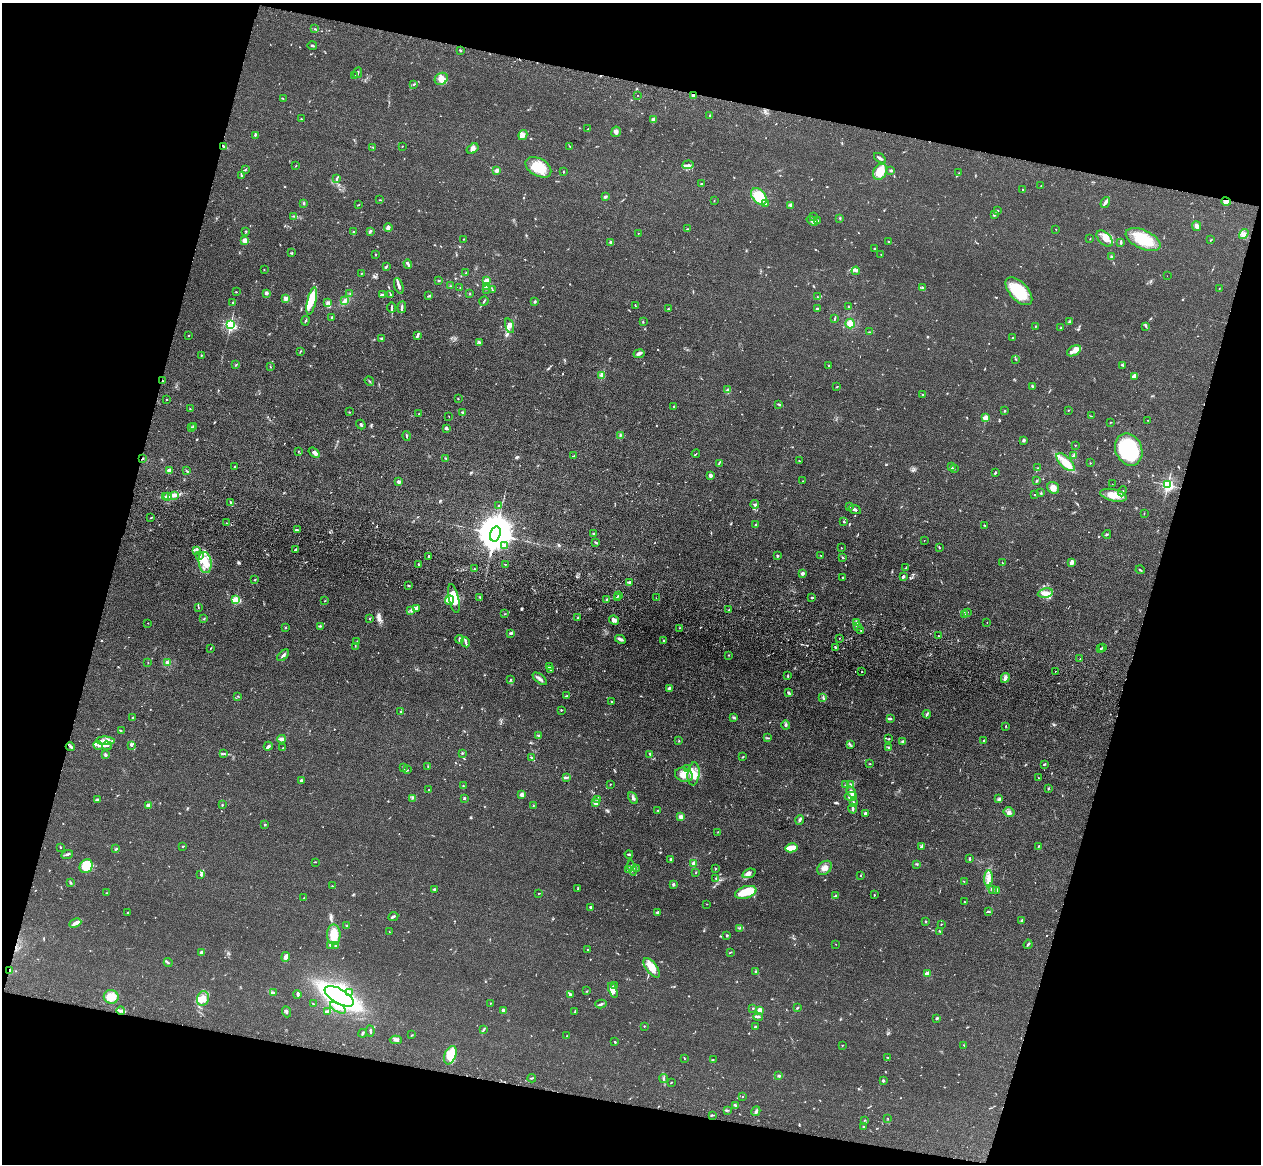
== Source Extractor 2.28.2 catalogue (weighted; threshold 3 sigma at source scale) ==
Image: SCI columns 37-5071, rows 362-5007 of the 5108 x 5248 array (HDU 1 of 3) = the unmasked area's bounding box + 8 px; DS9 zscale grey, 4 x 4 block average (1 PNG px = mean of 4 x 4 image px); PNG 1263 x 1166 px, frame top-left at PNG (2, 3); each listed source drawn as its Kron ellipse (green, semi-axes under 4 px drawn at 4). Shown black and unused: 31% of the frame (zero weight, under 3 of 4 exposures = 6% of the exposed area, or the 3 px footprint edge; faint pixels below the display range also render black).
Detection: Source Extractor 2.28.2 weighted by HDU 2 'WHT'. Background 0.0613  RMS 0.0074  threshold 0.0333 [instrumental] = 3 sigma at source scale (4.5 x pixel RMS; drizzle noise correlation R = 1.50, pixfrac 1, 0.05/0.05 arcsec/px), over >= 5 px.
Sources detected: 806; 3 too faint to see at this stretch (4 x 4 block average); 3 inside a brighter object's white glare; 3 cosmic-ray / hot-pixel residue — neither listed nor drawn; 24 coinciding with a brighter row at this scale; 52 inside a brighter listed object's ellipse — not listed separately; of the other 721, all 500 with FLUX_AUTO >= 1.91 (the completeness limit of this list) listed and drawn (221 fainter detections not listed), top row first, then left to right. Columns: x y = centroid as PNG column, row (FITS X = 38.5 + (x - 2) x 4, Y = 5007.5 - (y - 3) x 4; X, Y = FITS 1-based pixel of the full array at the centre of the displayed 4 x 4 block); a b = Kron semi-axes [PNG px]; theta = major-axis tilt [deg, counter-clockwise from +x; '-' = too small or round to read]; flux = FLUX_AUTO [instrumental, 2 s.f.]
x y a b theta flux
315 29 3 2 - 2.9
312 46 5 2 - 4.8
460 50 3 2 - 4.8
358 73 5 2 - 6.5
355 75 2 2 - 2.9
441 79 7 5 34 27
414 84 4 2 - 3.9
638 95 2 2 - 2
693 95 2 2 - 25
283 99 2 2 - 1.9
710 115 2 2 - 6
301 119 2 2 - 2.9
653 120 2 2 - 86
588 129 2 2 - 2.4
616 132 5 4 - 14
255 135 3 2 - 4
523 135 5 2 - 7
402 146 2 2 - 2.4
224 147 4 2 - 4.9
373 147 2 2 - 3.4
570 147 2 2 - 2.2
473 149 6 4 33 16
880 158 6 2 -35 12
688 165 6 2 4 8.6
296 166 2 2 - 2.2
538 167 14 9 -29 100
245 170 3 2 - 3.5
891 170 3 2 - 6.5
497 171 2 2 - 77
563 172 3 2 - 2.1
880 172 8 6 58 84
959 173 2 2 - 2
241 175 3 2 - 3.6
337 179 3 2 - 4.7
701 183 2 2 - 2.9
1041 186 2 2 - 3.1
1023 189 2 2 - 3.3
759 196 9 6 -52 140
605 197 3 2 - 8.4
380 200 3 2 - 2.9
714 200 2 2 - 2
1226 201 5 4 - 18
303 203 3 2 - 4.6
1105 203 6 3 55 12
766 204 2 2 - 3
358 205 4 2 - 2.6
790 205 2 2 - 3.5
997 211 2 2 - 2.8
994 215 3 2 - 4.6
294 216 3 2 - 4
814 217 3 2 - 2.7
840 218 2 2 - 3.1
812 221 6 3 -39 13
818 221 2 2 - 2
1196 226 5 3 - 18
388 227 4 2 - 13
687 229 2 2 - 2.3
1056 229 2 2 - 4.2
246 231 2 2 - 1.9
370 231 4 2 - 11
353 232 2 2 - 2.3
638 233 2 2 - 2.7
1244 234 5 3 - 14
464 239 2 2 - 2.1
1090 239 2 2 - 2.1
1105 239 10 5 -44 33
245 240 2 2 - 130
1143 240 19 9 -25 140
1211 240 2 2 - 2.3
611 242 2 2 - 36
889 242 2 2 - 5.6
1121 242 4 2 - 7.6
874 249 2 2 - 14
291 253 3 2 - 3.9
376 254 2 2 - 2.5
881 254 2 2 - 1.9
1111 257 2 2 - 4.6
408 264 5 2 - 9.8
386 266 3 2 - 4.3
264 269 2 2 - 2.3
856 271 4 2 - 7.6
466 273 2 2 - 3.6
361 274 2 2 - 2.1
1167 276 2 2 - 2
439 281 2 2 - 3.1
487 281 2 2 - 180
399 286 8 2 -72 19
450 286 2 2 - 2.7
486 286 4 2 - 7
460 288 2 2 - 2.2
923 288 3 2 - 4
486 289 2 2 - 2.9
492 289 3 2 - 3.7
1219 289 2 2 - 2
1019 291 17 9 -47 160
236 292 2 2 - 3.7
266 293 2 2 - 61
350 293 2 2 - 2.1
470 294 2 2 - 2.4
382 295 3 2 - 3.5
390 295 4 2 - 4.3
429 296 3 2 - 4.5
817 297 3 2 - 2.8
286 298 3 2 - 5.1
312 301 14 4 77 130
345 301 4 3 - 8.4
484 301 5 2 - 5.1
233 302 2 2 - 2.1
327 302 2 2 - 3.8
534 302 2 2 - 3
635 305 4 2 - 2.9
848 306 2 2 - 2.1
392 307 5 2 - 8.7
402 307 6 2 82 12
668 309 2 2 - 2.6
817 309 2 2 - 9.8
332 317 2 2 - 13
835 319 3 2 - 3.7
305 321 4 2 - 4.8
643 322 2 2 - 3.5
1069 322 2 2 - 4
850 324 5 5 - 28
231 325 2 2 - 840
509 326 8 4 -74 19
1035 326 3 2 - 2.6
1146 327 4 2 - 4.4
1061 328 2 2 - 3.8
870 332 2 2 - 2.4
189 335 2 2 - 6.5
418 335 3 2 - 7.1
381 338 2 2 - 22
1013 338 2 2 - 2.8
479 342 4 3 - 8.9
300 351 3 2 - 4
1074 351 7 4 28 23
639 354 5 3 - 11
201 355 2 2 - 4.2
1016 360 2 2 - 2.4
236 365 2 2 - 3
1122 365 4 2 - 4.2
829 366 2 2 - 2.5
270 367 2 2 - 2.1
602 375 2 2 - 110
1135 376 3 3 - 6.7
162 381 2 2 - 3.2
369 381 5 2 - 3.9
1032 386 3 2 - 5.2
837 387 2 2 - 2.6
727 390 3 2 - 4.3
923 395 2 2 - 3.6
167 399 2 2 - 2.7
458 399 2 2 - 6
779 404 3 2 - 4.1
674 407 2 2 - 5.2
190 409 2 2 - 3.6
1068 410 2 2 - 2.9
1005 411 2 2 - 2.1
349 412 2 2 - 2.8
462 412 3 2 - 5
419 414 2 2 - 3.7
449 416 2 2 - 1.9
1091 416 3 2 - 2.1
986 418 2 2 - 170
1148 420 2 2 - 2
1110 422 2 2 - 2
361 424 5 2 - 8.3
194 426 3 2 - 2.7
191 428 4 2 - 2.8
446 428 3 3 - 7.5
620 435 2 2 - 3.3
407 436 5 2 - 5
1024 440 3 3 - 7.3
1075 445 2 2 - 2.7
1129 449 16 13 -66 330
298 451 3 2 - 2.4
314 453 6 3 -37 12
696 454 4 2 - 3.1
1073 455 4 2 - 6.3
573 456 3 2 - 4.2
446 458 3 2 - 2.9
142 459 2 2 - 4.2
799 461 2 2 - 2.1
1066 462 11 5 -44 77
719 463 3 2 - 3.6
1090 463 2 2 - 2.5
234 467 2 2 - 5.1
951 467 2 2 - 1.9
954 468 2 2 - 2.7
1038 468 3 2 - 3.6
169 470 2 2 - 81
187 471 2 2 - 3.6
995 473 2 2 - 8.9
710 476 2 2 - 55
803 481 2 2 - 2.4
1036 481 2 2 - 2.5
399 482 2 2 - 61
1112 484 2 2 - 2.1
1168 485 2 2 - 970
1053 488 6 5 - 30
1122 491 5 2 - 4.6
1041 493 2 2 - 3.8
175 495 3 3 - 9.4
1035 495 2 2 - 2.9
1113 495 13 6 -13 49
168 496 3 2 - 3.1
165 497 3 2 - 3.9
231 503 3 2 - 4.9
755 504 4 2 - 7.5
498 506 3 2 - 2.9
850 506 3 2 - 3.7
855 510 6 2 -23 13
1144 513 2 2 - 2.1
151 517 3 2 - 2.8
844 522 3 2 - 4.6
226 523 2 2 - 2
756 524 3 2 - 3.8
985 525 2 2 - 2.9
297 530 2 2 - 3.9
495 534 8 5 73 19000
593 534 3 2 - 4.6
1107 534 4 2 - 5.6
924 540 2 2 - 2.6
596 542 3 2 - 4.4
504 546 3 2 - 10
939 547 4 2 - 2.6
841 548 2 2 - 2.2
296 549 3 2 - 6.2
196 550 4 2 - 6.7
200 555 3 2 - 3.8
429 556 3 2 - 8.1
777 556 2 2 - 29
821 556 3 2 - 2.3
843 557 2 2 - 5.5
1072 562 4 3 - 22
205 563 10 6 -81 65
1002 563 3 2 - 2.7
418 564 2 2 - 14
505 564 2 2 - 2.5
906 567 4 2 - 4.5
474 569 2 2 - 4
1140 570 4 2 - 4.2
802 574 2 2 - 51
903 576 3 2 - 10
843 578 4 2 - 5.1
255 580 3 2 - 3.3
629 582 4 2 - 8.6
409 586 2 2 - 6.2
1045 593 8 4 10 25
618 595 2 2 - 6.7
480 597 4 2 - 3.2
617 597 2 2 - 5
454 598 14 5 -77 58
656 598 2 2 - 3.3
812 598 3 2 - 3.8
607 599 2 2 - 12
235 600 2 2 - 280
449 600 5 4 - 21
325 601 2 2 - 2
198 607 3 2 - 3.2
417 608 4 3 - 8.1
411 610 2 2 - 3.6
729 610 2 2 - 2.5
967 612 2 2 - 3.1
505 614 3 2 - 3
964 615 2 2 - 3.5
578 618 2 2 - 2.7
204 619 2 2 - 2.9
370 619 2 2 - 2.6
614 620 5 3 - 19
857 622 3 2 - 8.6
987 622 2 2 - 2.1
148 623 2 2 - 2.8
320 626 3 2 - 4.1
857 626 3 2 - 5.2
285 628 2 2 - 3.1
679 628 2 2 - 2.2
861 631 2 2 - 2.1
510 633 3 2 - 5
939 636 3 2 - 2.1
839 638 2 2 - 4.4
459 639 4 2 - 8.5
620 639 5 3 - 11
663 640 2 2 - 2.8
357 641 2 2 - 2.2
466 642 5 2 - 7.4
355 646 2 2 - 2.4
836 647 3 2 - 5.6
211 648 3 2 - 2.3
1103 648 2 2 - 3.7
1100 649 2 2 - 4
283 655 7 2 43 11
729 655 2 2 - 2.7
1080 659 2 2 - 2.2
148 663 2 2 - 1.9
168 663 3 3 - 11
549 667 4 2 - 22
551 669 3 2 - 6.9
1055 671 2 2 - 4.5
862 672 2 2 - 2.2
788 676 3 2 - 2.9
1005 678 5 3 - 12
540 679 8 3 -38 15
510 680 3 2 - 2.8
669 688 3 3 - 6.1
788 692 3 2 - 8.2
238 696 2 2 - 2.2
567 696 3 2 - 3.6
823 697 3 2 - 3.9
612 702 2 2 - 4.5
561 710 2 2 - 4.4
401 711 2 2 - 2.3
927 714 4 2 - 8.1
733 717 2 2 - 3.5
133 718 2 2 - 19
890 718 4 2 - 5.9
786 725 4 3 - 7.4
1006 726 3 2 - 2.3
121 730 2 2 - 2.6
539 736 3 3 - 7.4
768 738 3 2 - 3.2
282 739 4 2 - 17
889 739 3 2 - 2.5
984 740 2 2 - 4.2
105 741 9 3 -2 28
679 741 2 2 - 2.1
903 742 3 3 - 5.6
850 744 2 2 - 2.4
98 745 5 2 - 9.3
131 745 4 2 - 5.1
70 746 5 3 - 7.5
107 746 5 2 - 7.3
268 746 4 3 - 8.2
889 747 4 2 - 4.3
283 748 2 2 - 2.4
462 753 2 2 - 4.1
224 754 2 2 - 2
650 754 2 2 - 8.3
105 755 3 3 - 6.9
743 757 2 2 - 4.6
531 758 3 2 - 3.6
870 763 2 2 - 2
1044 764 3 2 - 4.3
428 767 2 2 - 2.3
403 768 2 2 - 2.6
687 769 4 2 - 9.6
407 770 3 2 - 2.9
694 774 11 6 83 51
684 775 9 7 -19 49
567 777 3 2 - 4.6
1039 778 2 2 - 2.3
301 780 2 2 - 30
610 784 2 2 - 2.9
850 784 2 2 - 3.1
846 785 2 2 - 2.8
463 786 2 2 - 2.7
1048 788 3 2 - 3.3
428 790 2 2 - 3
851 792 6 4 -54 23
522 795 4 3 - 15
851 796 6 4 1 23
412 798 2 2 - 2.3
464 798 4 2 - 4.1
633 798 6 2 -63 11
999 798 2 2 - 2.1
597 799 2 2 - 2.1
97 800 3 2 - 8.3
853 802 3 2 - 3.7
596 803 2 2 - 150
148 805 2 2 - 69
222 805 2 2 - 9.6
533 806 2 2 - 2.6
853 809 5 2 - 8.2
658 810 2 2 - 3.1
1009 812 5 4 - 13
865 813 2 2 - 9.3
681 817 4 3 - 14
800 820 5 2 - 9.7
265 825 2 2 - 4.3
718 832 2 2 - 2.2
183 846 2 2 - 4.3
922 846 3 2 - 4
1039 846 2 2 - 2.1
60 847 2 2 - 3.1
791 848 6 3 13 75
116 849 3 2 - 4.3
629 854 4 2 - 6.6
67 855 6 2 17 7.9
670 859 2 2 - 4.6
969 859 4 2 - 5.8
315 862 3 2 - 2.1
694 863 3 3 - 14
916 864 3 2 - 3.1
86 866 7 6 - 37
632 868 8 3 -74 20
636 868 2 2 - 3
825 868 8 6 43 27
715 869 2 2 - 3.3
628 870 3 2 - 3.1
696 873 2 2 - 2.6
749 873 7 4 19 15
200 874 2 2 - 3
861 875 2 2 - 2.1
716 878 2 2 - 4.3
988 878 8 4 86 26
964 881 2 2 - 2
70 883 2 2 - 3.4
673 884 3 2 - 5.6
332 886 3 2 - 2.3
434 889 3 2 - 6.9
578 889 3 2 - 2.7
992 890 3 2 - 15
997 890 3 3 - 7.4
746 892 11 6 17 100
106 893 2 2 - 1.9
539 893 3 2 - 2.7
874 895 2 2 - 3.7
835 896 4 2 - 5
304 898 3 2 - 2
964 902 2 2 - 2
707 904 2 2 - 1.9
590 907 2 2 - 6.6
658 912 3 2 - 7.8
989 912 3 2 - 3.5
127 913 2 2 - 3.9
393 916 5 2 - 7.4
926 921 3 2 - 3.8
1022 921 3 2 - 7.6
75 923 6 3 26 23
941 924 2 2 - 2.7
347 926 2 2 - 2.3
739 928 2 2 - 3.1
940 931 3 2 - 2.8
389 932 2 2 - 2.1
334 935 10 6 -88 78
727 935 3 2 - 4.8
836 944 2 2 - 2.6
1028 944 5 2 - 5.6
331 945 3 3 - 8.4
335 946 3 2 - 2.4
588 950 2 2 - 11
201 952 3 2 - 12
730 952 3 2 - 2.8
286 957 5 3 - 27
168 963 4 2 - 4.9
652 968 11 5 -53 57
10 971 2 2 - 92
755 971 2 2 - 2.2
927 974 2 2 - 110
615 986 4 2 - 5.1
613 990 8 4 -69 23
587 991 2 2 - 2
273 993 2 2 - 2.1
350 993 2 2 - 4
297 994 4 2 - 8.6
570 994 4 3 - 6.8
339 996 16 7 -31 1200
111 997 7 7 - 58
203 999 7 6 - 34
490 1003 2 2 - 5.8
313 1004 3 2 - 2.2
601 1004 5 2 - 7.6
338 1008 9 3 -29 16
753 1008 2 2 - 8.9
798 1008 3 2 - 3.8
121 1010 4 2 - 8.2
503 1010 2 2 - 45
760 1010 2 2 - 100
327 1011 4 2 - 6
575 1011 3 2 - 3.3
286 1012 6 2 -67 5.8
758 1017 5 2 - 8.3
937 1018 3 2 - 7.1
644 1026 2 2 - 4
755 1027 2 2 - 4.5
483 1030 4 2 - 3.5
370 1031 5 2 - 6.4
363 1033 4 2 - 7
412 1035 2 2 - 2.2
567 1036 2 2 - 2.7
396 1040 6 3 -1 14
615 1042 2 2 - 6
842 1045 2 2 - 2.4
964 1045 3 2 - 4.5
450 1055 9 5 68 110
888 1057 3 2 - 2.7
684 1059 2 2 - 2.1
713 1059 2 2 - 2.5
779 1076 3 3 - 6.4
532 1078 4 2 - 4.2
664 1079 4 2 - 5.7
883 1081 2 2 - 34
671 1083 2 2 - 3.2
743 1097 2 2 - 2
735 1105 4 2 - 8.4
727 1110 2 2 - 2.7
756 1111 5 2 - 9
712 1115 2 2 - 2.5
887 1118 2 2 - 2.1
864 1120 2 2 - 2.6
864 1127 2 2 - 3.6
Overlapping masked pixels (flux is a lower limit): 5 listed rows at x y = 693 95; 1226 201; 162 381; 142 459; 10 971
Diffuse or blended objects may show on this block-average render without a row.